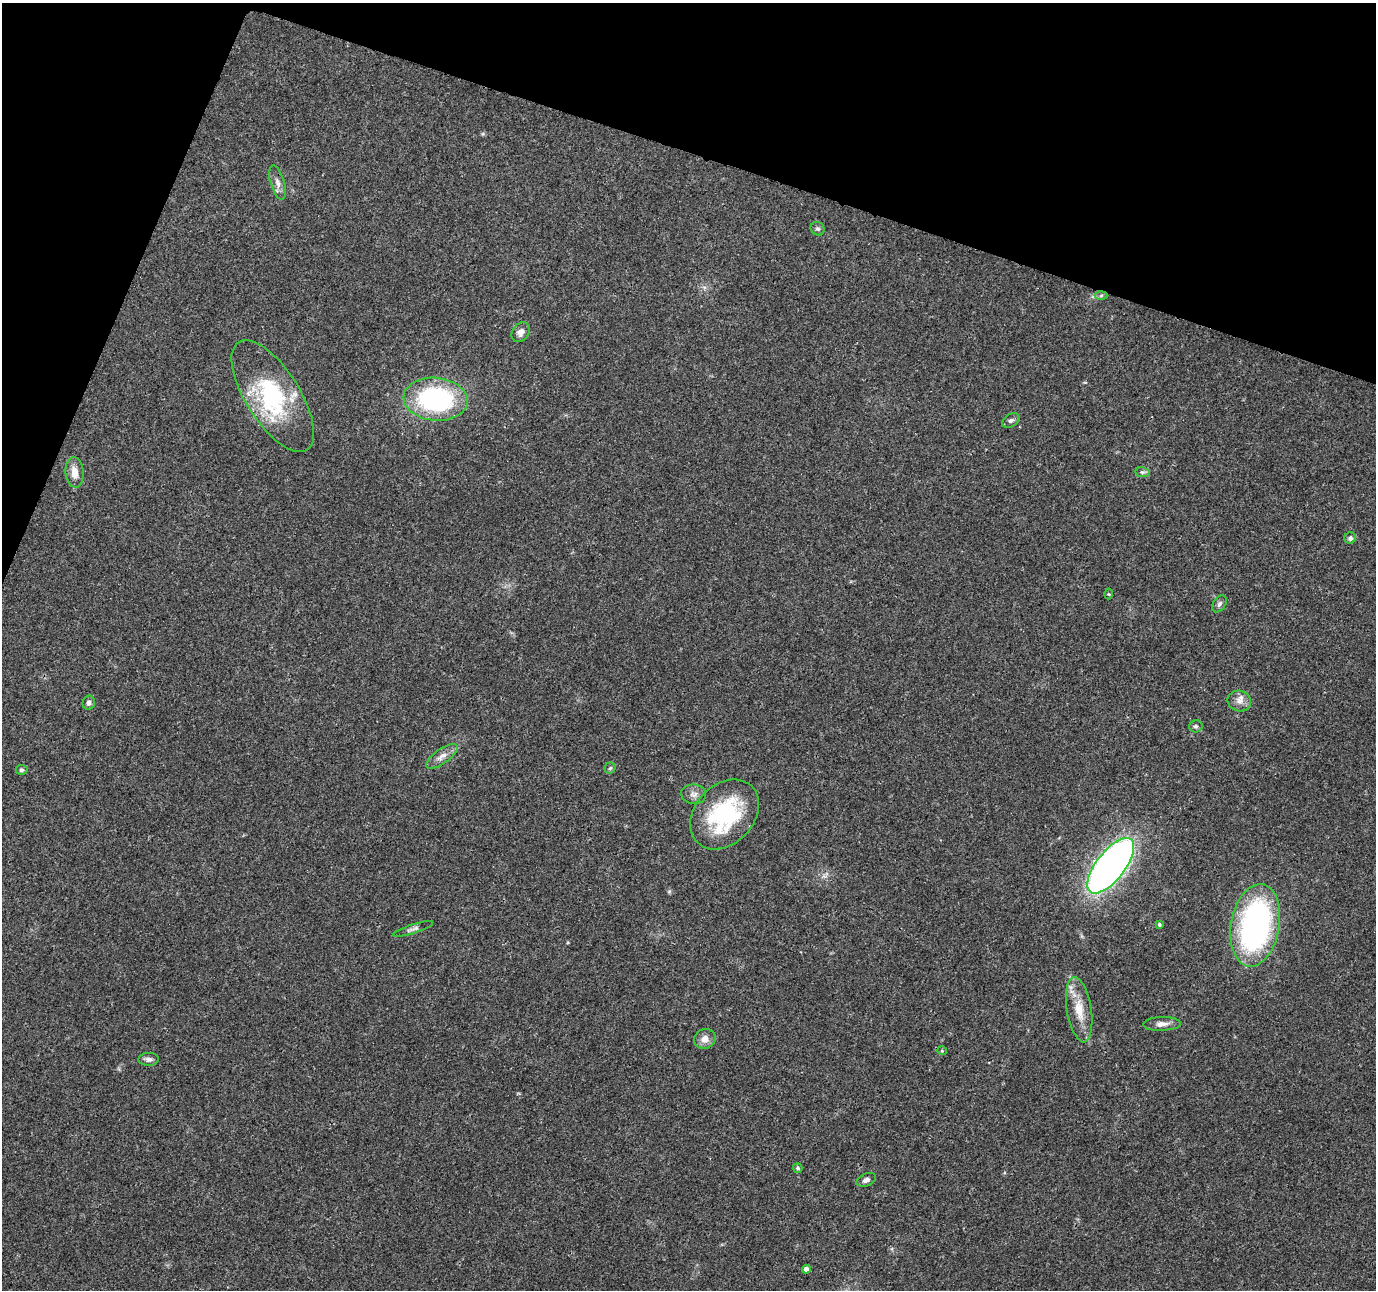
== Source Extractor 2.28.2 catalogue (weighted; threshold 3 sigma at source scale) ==
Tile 2 of 4 x 4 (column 2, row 1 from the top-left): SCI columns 1380-2753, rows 4082-5369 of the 5511 x 5649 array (HDU 1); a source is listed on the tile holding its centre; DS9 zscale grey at full resolution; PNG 1378 x 1292 px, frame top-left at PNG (2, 3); each listed source drawn as its Kron ellipse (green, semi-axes under 4 px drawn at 4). Shown black and unused: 16% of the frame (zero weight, under 3 of 4 exposures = <1% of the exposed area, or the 3 px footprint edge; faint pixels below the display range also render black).
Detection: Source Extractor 2.28.2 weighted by HDU 2 'WHT'; one run over the whole footprint, this tile lists its part. Background 0.0373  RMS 0.0036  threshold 0.0161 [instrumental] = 3 sigma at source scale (4.5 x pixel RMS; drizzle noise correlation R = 1.50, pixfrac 1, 0.0396/0.0396 arcsec/px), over >= 5 px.
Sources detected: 34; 2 inside a brighter object's white glare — neither listed nor drawn; the other 32 listed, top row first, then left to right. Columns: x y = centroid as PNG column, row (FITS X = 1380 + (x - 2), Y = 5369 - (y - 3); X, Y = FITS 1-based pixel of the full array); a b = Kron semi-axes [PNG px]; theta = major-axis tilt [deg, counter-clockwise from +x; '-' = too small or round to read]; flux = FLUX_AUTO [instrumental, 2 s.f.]
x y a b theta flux
278 183 18 7 -73 2.2
818 229 7 6 - 0.89
1101 296 6 4 3 0.64
521 332 11 8 54 2.1
273 396 64 27 -58 35
436 399 32 21 -5 53
1011 420 9 6 32 1.1
75 472 15 9 -84 4.1
1142 472 7 5 -10 0.71
1350 538 6 5 - 1.1
1109 594 5 3 - 0.33
1219 604 9 6 56 1.1
1239 701 12 10 -20 2.6
89 703 7 6 - 1.2
1196 726 7 6 - 0.77
442 756 18 7 35 2.8
610 768 5 5 - 0.62
22 770 6 5 - 0.78
694 794 12 9 -9 2.1
724 814 39 29 47 39
1111 866 33 14 52 200
1159 924 4 3 - 0.65
1255 925 42 24 80 87
413 929 21 4 18 1.3
1079 1010 33 12 -81 8.3
1162 1024 19 7 2 2.4
705 1039 11 9 22 2.8
942 1051 5 3 - 0.32
149 1059 10 6 2 1.4
798 1168 5 5 - 0.66
866 1180 10 6 25 1.4
806 1269 4 4 - 1.8